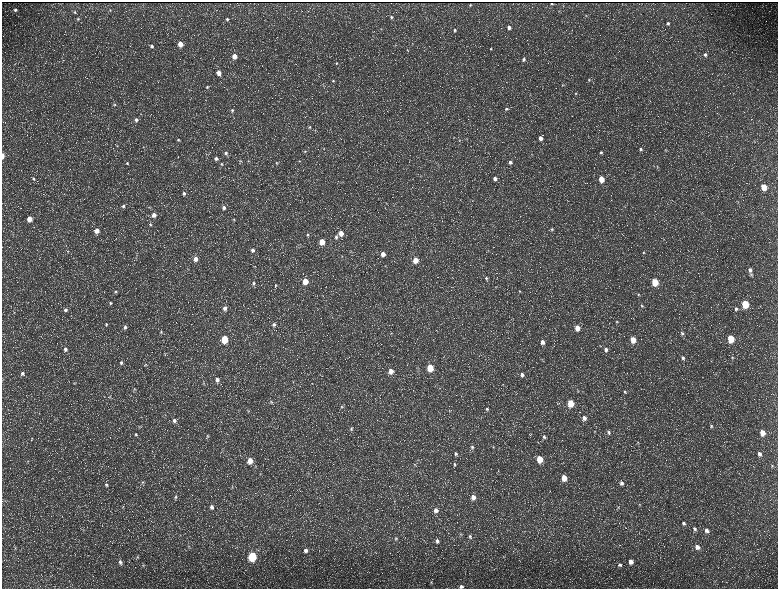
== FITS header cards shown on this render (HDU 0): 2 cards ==
NAXIS1  =                 1552 / length of data axis 1
NAXIS2  =                 1173 / length of data axis 2

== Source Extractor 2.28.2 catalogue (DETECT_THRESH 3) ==
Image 1552 x 1173 px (HDU 0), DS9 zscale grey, zoomed out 1/2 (1 PNG px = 2 x 2 image px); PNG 780 x 591 px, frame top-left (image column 1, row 1173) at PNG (2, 2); no overlay
Background 219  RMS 9.8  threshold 29.5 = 3 sigma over >= 5 px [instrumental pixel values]
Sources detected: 224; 31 cannot appear on this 1/2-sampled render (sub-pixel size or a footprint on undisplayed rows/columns) and are not listed; the other 193 listed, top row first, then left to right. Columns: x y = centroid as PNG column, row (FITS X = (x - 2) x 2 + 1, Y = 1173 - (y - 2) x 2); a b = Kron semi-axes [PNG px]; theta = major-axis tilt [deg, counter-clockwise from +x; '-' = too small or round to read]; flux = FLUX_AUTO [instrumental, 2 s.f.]
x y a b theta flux
551 3 2 1 - 1200
470 5 2 2 - 1400
15 10 3 3 - 4100
110 10 4 3 - 1300
75 12 4 3 - 2300
586 15 3 2 - 890
391 17 3 3 - 2500
78 19 4 4 - 2400
227 19 3 3 - 2700
668 23 4 3 - 3500
509 27 4 3 - 6000
381 29 3 2 - 890
455 30 4 4 - 3100
180 44 4 4 - 22000
412 44 3 3 - 1100
152 46 4 4 - 4700
491 49 3 3 - 1800
407 50 3 2 - 1200
705 55 5 5 - 5400
234 56 4 4 - 22000
524 59 4 3 - 4200
336 63 5 4 - 2700
15 64 3 3 - 1000
219 73 4 4 - 15000
589 79 4 3 - 2000
333 81 4 3 - 2400
563 85 3 3 - 1500
207 87 4 4 - 2700
576 93 4 4 - 1900
114 104 6 4 -48 2600
506 109 5 4 - 3200
232 110 4 4 - 2800
136 120 4 4 - 6600
309 127 4 4 - 2500
540 138 4 4 - 9800
178 140 5 4 - 3400
459 140 4 3 - 1500
117 146 3 3 - 1300
143 147 3 2 - 930
324 149 3 2 - 1100
640 149 4 4 - 4500
665 150 3 3 - 1300
305 151 4 3 - 1900
601 152 4 4 - 3300
226 153 5 4 - 4100
3 156 4 2 - 14000
216 158 4 3 - 4900
240 161 3 3 - 1400
299 161 3 2 - 1200
510 162 4 4 - 6000
127 163 4 4 - 2700
276 163 4 3 - 1900
222 164 4 3 - 2200
657 166 4 3 - 1500
420 176 3 2 - 1000
33 178 4 4 - 3000
495 178 5 4 - 8400
601 179 4 4 - 31000
764 187 4 4 - 36000
184 193 4 4 - 4200
738 202 3 3 - 1100
386 203 4 2 - 1200
123 206 5 4 - 4600
224 208 4 4 - 6100
154 215 4 4 - 12000
29 219 4 4 - 20000
234 220 4 3 - 1400
150 224 5 4 - 2600
552 229 4 4 - 3000
97 231 5 4 - 18000
341 233 4 4 - 18000
308 235 4 4 - 2500
336 237 5 4 - 4400
322 242 4 4 - 30000
300 244 3 2 - 1100
253 250 5 4 - 6100
68 251 3 3 - 1600
643 252 3 3 - 2000
383 254 4 4 - 15000
342 256 3 2 - 1100
196 259 4 4 - 14000
415 260 4 4 - 28000
385 265 4 3 - 1300
254 266 3 2 - 1200
750 270 4 4 - 7500
751 274 4 4 - 2200
486 278 4 4 - 2800
305 281 4 4 - 39000
655 282 5 4 - 64000
254 283 5 4 - 3700
275 285 4 4 - 2200
115 291 4 3 - 1800
519 291 4 3 - 2100
638 294 4 4 - 2200
110 303 3 3 - 2000
745 304 5 4 - 88000
642 306 5 3 - 2400
225 308 5 4 - 7500
736 309 5 4 - 3800
65 310 4 4 - 3900
617 322 4 4 - 2200
106 325 4 3 - 2200
274 325 5 4 - 4600
125 327 4 3 - 4400
577 328 5 4 - 23000
161 332 4 4 - 2200
272 333 3 2 - 1000
392 333 4 2 - 980
682 333 5 4 - 3800
224 339 4 4 - 89000
731 339 5 4 - 72000
633 340 5 4 - 30000
542 342 6 5 - 11000
600 345 4 3 - 1600
65 349 4 4 - 5200
606 349 6 5 - 7400
683 358 5 5 - 5400
732 358 5 4 - 2100
121 363 3 3 - 3100
145 365 5 3 - 1900
430 368 5 4 - 61000
391 371 5 4 - 15000
22 373 5 4 - 4200
522 374 4 4 - 6700
716 374 3 2 - 1000
217 380 5 4 - 8400
74 383 6 3 50 1900
203 384 4 4 - 2000
134 389 4 3 - 1800
578 390 4 2 - 1400
625 392 5 4 - 2900
110 397 4 3 - 1600
271 402 4 4 - 2300
571 403 5 4 - 50000
342 407 5 4 - 2900
487 409 5 4 - 2700
248 410 5 3 - 1800
584 418 5 4 - 10000
54 419 3 2 - 1100
174 420 5 4 - 5700
711 426 5 5 - 3100
139 427 4 3 - 1500
351 429 5 4 - 2900
595 431 4 3 - 1400
609 432 6 4 -61 4000
763 433 5 4 - 21000
136 435 5 4 - 3100
207 436 5 4 - 2400
544 437 5 4 - 3100
32 438 3 3 - 1600
638 443 5 3 - 2100
472 447 5 4 - 4000
493 447 3 3 - 1200
456 454 5 4 - 3900
759 454 5 4 - 7700
540 459 5 4 - 50000
28 461 4 4 - 2000
250 461 5 4 - 22000
415 464 4 4 - 1900
454 464 5 3 - 2600
772 466 4 4 - 2000
564 478 5 4 - 31000
143 482 5 4 - 2800
621 483 5 4 - 6500
106 485 5 4 - 3400
232 487 3 3 - 1300
176 497 6 4 63 4400
473 497 5 4 - 12000
639 505 4 3 - 1400
211 507 6 5 - 8100
618 508 5 3 - 1800
436 510 6 5 - 9700
683 523 5 4 - 4400
695 529 5 4 - 4700
706 530 6 5 - 7200
461 534 5 3 - 2000
470 536 6 4 -56 3900
396 539 5 4 - 2600
48 540 4 2 - 1100
437 541 5 4 - 5600
188 547 5 4 - 2800
697 547 5 5 - 11000
15 548 4 3 - 1900
306 550 5 5 - 6600
252 556 5 4 - 160000
137 557 5 3 - 2400
503 557 5 2 - 1300
120 562 7 5 -70 6300
631 562 5 4 - 12000
143 565 5 3 - 2400
620 565 5 4 - 4000
431 582 5 4 - 2500
461 586 4 4 - 7000
At the frame edge (FLAGS 8, measured only in part): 2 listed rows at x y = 3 156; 461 586
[31 sub-pixel or undisplayed-footprint detections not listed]